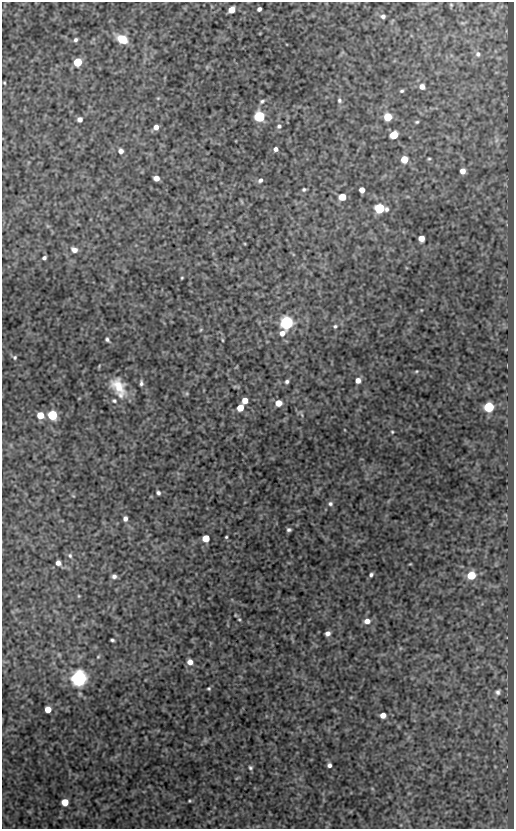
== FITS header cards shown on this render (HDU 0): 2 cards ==
NAXIS1  =                  512
NAXIS2  =                  827

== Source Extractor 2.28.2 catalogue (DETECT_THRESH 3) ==
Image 512 x 827 px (HDU 0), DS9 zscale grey, 1 PNG px = 1 image px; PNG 516 x 831 px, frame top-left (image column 1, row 827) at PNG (2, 2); no overlay
Background 512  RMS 1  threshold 3.05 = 3 sigma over >= 5 px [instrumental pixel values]
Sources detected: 89; all 89 listed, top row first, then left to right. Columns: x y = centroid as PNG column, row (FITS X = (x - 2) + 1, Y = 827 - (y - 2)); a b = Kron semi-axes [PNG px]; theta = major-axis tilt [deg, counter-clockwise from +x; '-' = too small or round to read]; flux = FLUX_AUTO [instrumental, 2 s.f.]
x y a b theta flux
451 5 4 4 - 67
259 9 4 4 - 200
232 10 6 5 - 880
383 16 5 5 - 190
122 39 10 7 -28 1500
76 40 5 4 - 160
478 54 8 7 - 220
78 62 5 5 - 2800
4 83 3 2 - 68
422 87 6 6 - 400
402 91 5 4 - 110
158 98 5 4 - 70
339 100 6 5 - 140
262 101 6 4 29 120
259 116 6 6 - 8200
388 117 5 5 - 2200
80 119 5 5 - 270
417 122 5 4 - 93
279 126 6 5 - 170
156 127 6 5 - 370
394 135 6 5 - 2100
496 140 7 4 88 170
276 149 4 4 - 210
121 151 6 5 - 320
404 159 5 5 - 1400
429 159 4 4 - 80
463 171 5 5 - 470
156 178 5 5 - 470
260 180 6 5 - 200
304 189 5 4 - 110
362 190 5 5 - 520
342 197 5 5 - 1200
242 202 8 3 -71 75
380 208 7 6 - 5200
421 238 5 5 - 600
74 250 7 6 - 380
44 258 4 4 - 150
182 278 3 2 - 63
287 323 6 6 - 18000
335 326 5 4 - 120
201 330 6 4 46 76
282 333 7 5 30 430
107 340 6 5 - 130
222 340 5 3 - 65
15 357 5 4 - 99
416 371 4 3 - 64
358 380 6 6 - 430
287 382 5 4 - 140
141 383 7 4 89 180
235 386 6 4 19 83
118 387 26 15 -60 1700
187 393 5 5 - 93
245 400 5 5 - 660
114 401 7 6 - 140
278 403 5 5 - 920
489 407 6 5 - 6300
240 408 5 5 - 1000
40 415 5 5 - 1300
52 415 6 5 - 4800
392 432 4 3 - 72
158 493 4 4 - 160
330 504 7 6 - 180
125 519 5 4 - 260
289 530 4 4 - 150
226 537 3 3 - 74
206 538 5 5 - 1300
70 555 7 6 - 160
58 563 6 6 - 300
410 564 5 3 - 56
371 575 4 3 - 150
471 575 6 5 - 2200
114 576 5 5 - 220
79 596 4 4 - 66
239 619 4 4 - 76
367 621 7 6 - 470
327 633 5 4 - 280
112 640 4 3 - 120
59 654 6 4 -1 86
98 657 5 4 - 74
190 662 6 6 - 490
79 678 6 6 - 36000
209 689 4 4 - 82
498 692 8 7 - 210
48 709 5 5 - 870
383 715 5 5 - 500
329 765 5 4 - 220
250 768 5 5 - 120
190 801 4 3 - 78
65 802 5 5 - 1300

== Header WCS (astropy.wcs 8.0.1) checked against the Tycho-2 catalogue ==
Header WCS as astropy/WCSLIB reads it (CRVAL/CRPIX/CD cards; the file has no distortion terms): RA---SIN/DEC--SIN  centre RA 02:00:19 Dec +29:53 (30.08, +29.89 deg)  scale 1 arcsec/px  FOV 8.5' x 13.8'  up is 0 deg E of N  parity normal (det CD < 0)
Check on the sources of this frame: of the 60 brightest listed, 3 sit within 1.7 arcsec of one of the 7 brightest Tycho-2 stars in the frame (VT <= 12.24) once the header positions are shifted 0.33 arcsec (0.23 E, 0.23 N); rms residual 0.57 arcsec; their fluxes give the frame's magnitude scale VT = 21.73 - 2.5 log10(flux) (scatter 0.04 mag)
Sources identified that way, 3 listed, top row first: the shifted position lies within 1.7 arcsec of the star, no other Tycho-2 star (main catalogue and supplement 1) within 3.4 arcsec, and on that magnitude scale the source's flux lands within +1.5 / -3 mag of the star's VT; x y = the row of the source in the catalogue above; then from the Tycho-2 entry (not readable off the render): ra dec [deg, ICRS J2000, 3 dp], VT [Tycho-2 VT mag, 2 dp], TYC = Tycho-2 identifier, HIP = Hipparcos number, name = IAU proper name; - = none
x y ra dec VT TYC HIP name
259 116 30.078 +29.974 11.90 1763-129-1 - -
287 323 30.070 +29.917 12.24 1763-249-1 - -
489 407 30.005 +29.894 12.23 1763-289-1 - -